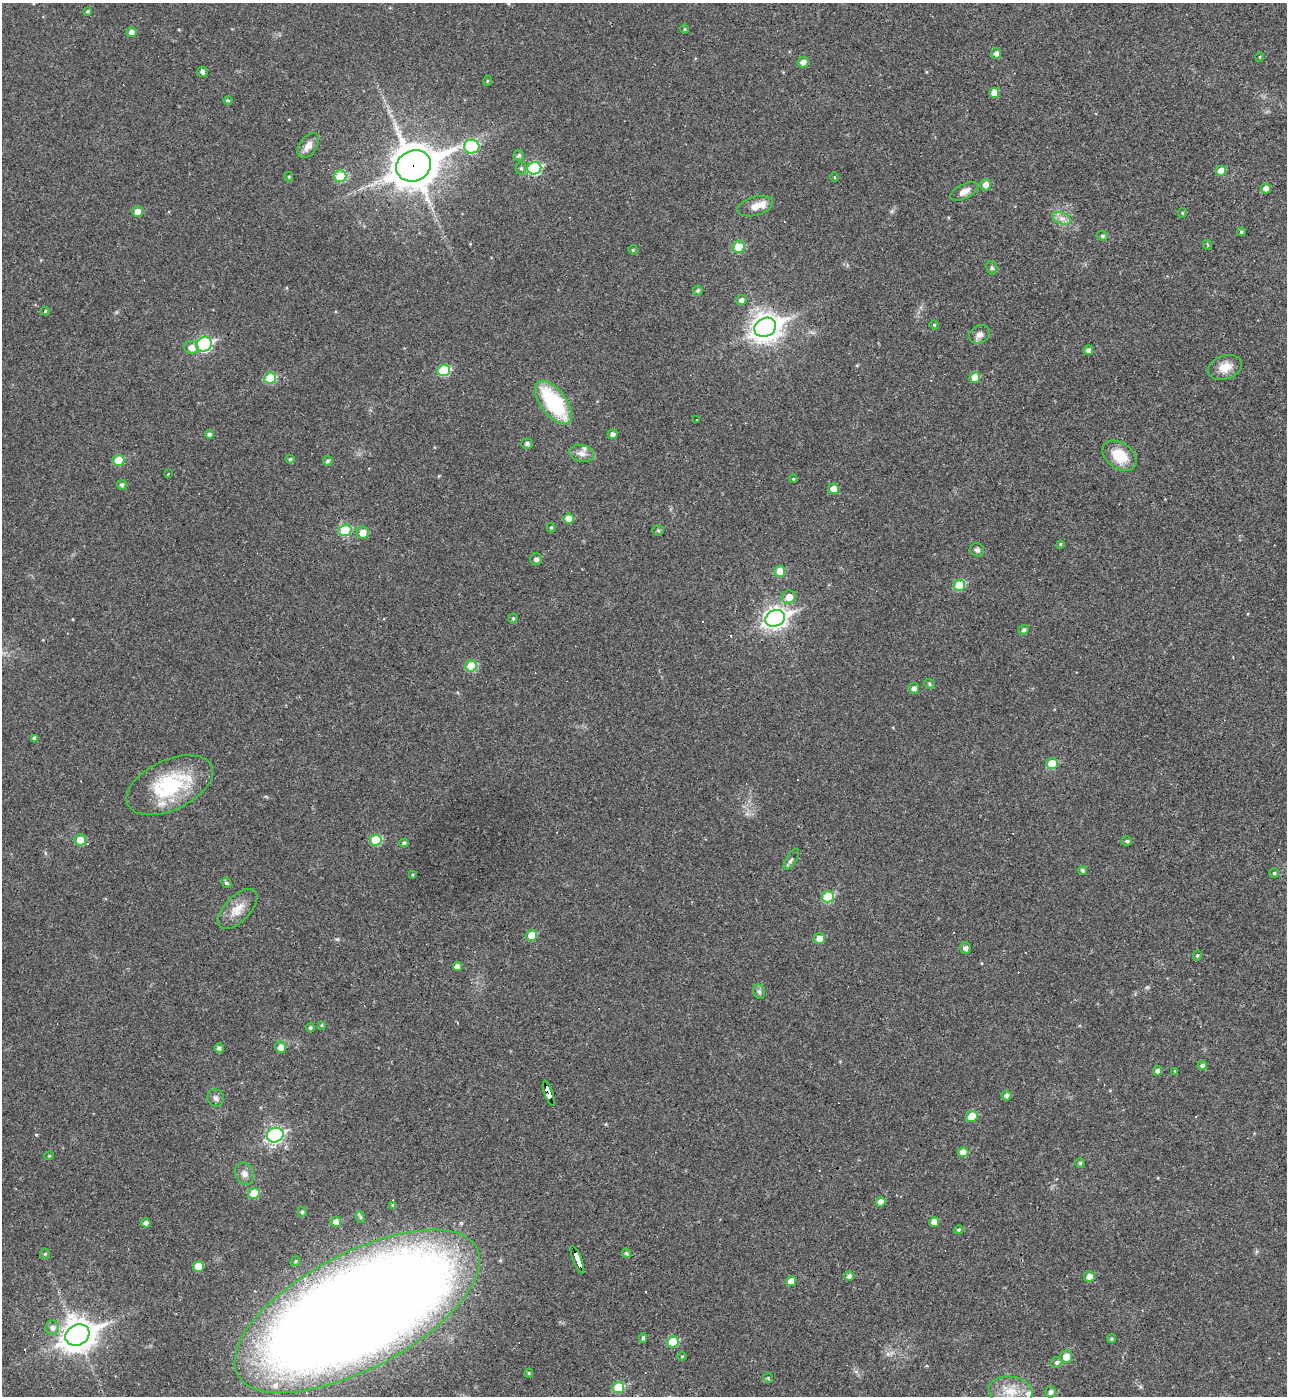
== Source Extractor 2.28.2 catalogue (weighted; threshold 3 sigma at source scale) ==
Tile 6 of 4 x 4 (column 2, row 2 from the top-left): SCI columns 1433-2717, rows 2791-4184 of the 5565 x 5579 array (HDU 1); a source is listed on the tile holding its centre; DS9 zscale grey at full resolution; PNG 1289 x 1398 px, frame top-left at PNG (2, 3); each listed source drawn as its Kron ellipse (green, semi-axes under 4 px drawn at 4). Shown black and unused: <1% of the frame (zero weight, under 3 of 4 exposures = <1% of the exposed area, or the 3 px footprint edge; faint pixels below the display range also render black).
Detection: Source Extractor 2.28.2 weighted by HDU 2 'WHT'; one run over the whole footprint, this tile lists its part. Background 0.018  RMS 0.0039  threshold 0.0176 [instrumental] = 3 sigma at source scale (4.5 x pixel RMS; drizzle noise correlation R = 1.50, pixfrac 1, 0.05/0.05 arcsec/px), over >= 5 px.
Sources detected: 159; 11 cosmic-ray / hot-pixel residue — neither listed nor drawn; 4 inside a brighter listed object's ellipse — not listed separately; the other 144 listed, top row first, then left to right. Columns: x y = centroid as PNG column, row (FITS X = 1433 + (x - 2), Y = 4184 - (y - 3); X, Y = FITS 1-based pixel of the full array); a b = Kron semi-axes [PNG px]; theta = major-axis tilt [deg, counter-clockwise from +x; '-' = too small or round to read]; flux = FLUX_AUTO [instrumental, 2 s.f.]
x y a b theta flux
88 11 4 3 - 0.57
684 29 5 3 - 0.41
131 32 5 5 - 1.9
996 53 5 5 - 1.6
1260 57 5 3 - 0.3
803 62 5 5 - 2.6
202 72 5 5 - 1.4
487 81 5 3 - 0.34
994 93 5 5 - 4.7
228 100 5 3 - 0.39
308 146 14 8 55 3.2
472 146 8 7 - 28
519 155 5 5 - 0.98
413 166 18 15 25 1100
521 168 6 5 - 0.86
534 168 7 6 - 33
1221 171 5 5 - 3.8
340 176 6 5 - 14
289 177 5 4 - 0.55
834 177 5 3 - 0.36
986 185 5 5 - 3.7
1266 188 5 4 - 2.7
964 191 15 7 26 2.7
755 206 18 9 15 4.2
138 212 5 5 - 4.3
1182 213 5 4 - 0.44
1062 218 9 5 -20 1.9
1241 232 4 4 - 0.61
1102 236 6 4 -20 0.59
1208 245 5 3 - 0.37
738 247 6 6 - 9.9
633 250 4 4 - 0.57
992 268 7 5 -74 0.74
698 291 5 5 - 0.76
741 300 5 5 - 1.5
45 311 4 4 - 0.54
934 325 4 4 - 0.4
765 327 11 9 26 420
979 335 11 9 32 2.1
204 344 8 7 - 58
191 347 7 6 - 3
1088 350 5 5 - 1.6
1225 367 17 12 18 5.4
444 370 6 5 - 19
975 377 5 5 - 4.8
270 378 6 5 - 14
553 402 25 12 -53 32
696 420 3 2 - 0.56
209 434 4 4 - 1
612 434 5 5 - 1.4
527 444 5 5 - 1.1
582 453 12 8 -13 2.4
1120 456 19 13 -36 10
290 459 4 4 - 0.59
118 460 6 5 - 8.7
328 461 5 4 - 0.84
168 473 3 3 - 7.6
793 479 4 3 - 0.32
122 485 5 4 - 1
833 489 5 5 - 3.3
569 518 5 5 - 5
551 527 5 4 - 0.57
345 530 6 5 - 14
658 530 5 5 - 0.61
363 533 6 6 - 3.8
1060 544 4 3 - 0.45
977 550 7 6 - 1.3
536 559 6 6 - 1.2
780 571 5 5 - 5.6
959 585 6 5 - 12
789 597 7 6 - 4.6
775 618 10 8 24 220
513 619 5 4 - 0.56
1024 630 5 4 - 0.95
471 666 6 5 - 11
929 684 5 4 - 0.6
914 688 5 5 - 1.6
35 738 4 4 - 1.2
1052 764 6 5 - 8.8
170 785 46 25 25 33
80 840 5 5 - 7.1
376 840 6 5 - 13
1127 841 5 5 - 0.82
404 843 4 4 - 1.1
791 859 12 5 58 1.4
1083 870 4 4 - 0.83
1274 873 4 4 - 0.54
412 875 4 3 - 0.41
226 883 6 4 -44 0.89
828 897 6 5 - 16
238 909 25 12 46 5.9
531 935 5 5 - 6.2
819 938 6 5 - 3.8
965 948 6 5 - 1.5
1197 955 5 4 - 0.52
457 967 4 4 - 2.2
759 992 7 5 -68 0.99
321 1025 4 3 - 0.42
310 1028 4 4 - 0.63
281 1047 6 5 - 2.8
219 1048 5 4 - 1.1
1202 1065 5 4 - 1.1
1158 1071 5 4 - 1.3
1175 1071 4 4 - 0.33
549 1093 13 4 -71 120
1007 1095 5 5 - 1.2
216 1098 9 8 - 1.4
972 1116 6 5 - 7.9
275 1135 8 7 - 83
963 1152 5 5 - 4.3
49 1156 4 4 - 0.46
1080 1163 5 5 - 0.64
244 1174 11 9 -65 2.2
254 1193 5 5 - 7.9
880 1202 5 5 - 2.3
393 1205 4 3 - 0.69
302 1212 5 4 - 0.58
360 1217 6 4 -71 0.62
336 1222 5 5 - 2.6
934 1222 5 5 - 3.7
146 1223 4 4 - 1.6
959 1230 5 4 - 0.66
626 1253 5 4 - 0.66
45 1254 5 5 - 0.6
577 1260 15 3 -69 160
295 1261 5 4 - 0.58
198 1266 6 5 - 6.8
849 1276 5 4 - 1.3
1089 1277 5 5 - 3.4
791 1281 5 5 - 4
357 1311 136 57 28 1100
52 1328 7 6 - 1.9
77 1335 12 10 27 590
643 1338 5 3 - 0.8
1111 1339 5 4 - 0.66
673 1342 6 5 - 13
682 1356 5 3 - 0.35
1066 1357 6 6 - 4.6
1057 1362 6 5 - 0.94
529 1373 4 4 - 0.47
768 1378 5 5 - 0.5
618 1387 6 5 - 13
1011 1391 22 14 -8 8.2
1051 1392 6 5 - 1.2
Overlapping masked pixels (flux is a lower limit): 4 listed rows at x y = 413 166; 549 1093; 577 1260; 357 1311
Isophote crosses this tile's border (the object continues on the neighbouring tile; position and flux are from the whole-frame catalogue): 1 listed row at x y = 357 1311